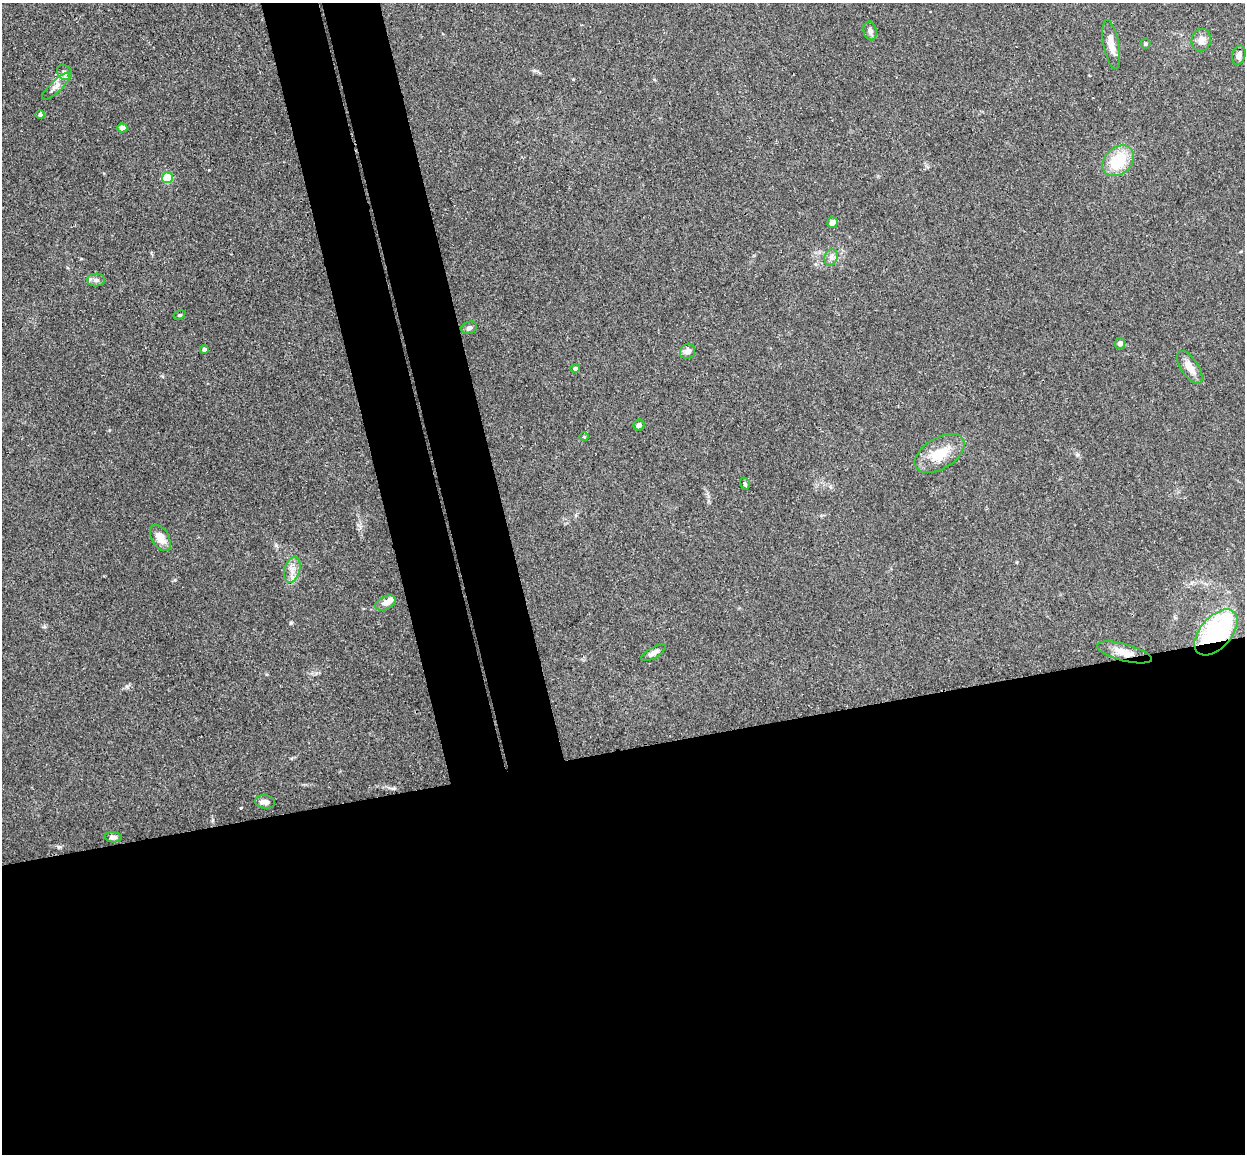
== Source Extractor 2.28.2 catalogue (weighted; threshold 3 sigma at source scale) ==
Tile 15 of 4 x 4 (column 3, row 4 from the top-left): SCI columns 2545-3787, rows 153-1304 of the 5086 x 5029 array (HDU 1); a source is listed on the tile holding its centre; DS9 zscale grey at full resolution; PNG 1247 x 1156 px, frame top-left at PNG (2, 3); each listed source drawn as its Kron ellipse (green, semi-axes under 4 px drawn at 4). Shown black and unused: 41% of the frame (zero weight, under 3 of 4 exposures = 5% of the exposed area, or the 3 px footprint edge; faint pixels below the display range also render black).
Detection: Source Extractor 2.28.2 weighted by HDU 2 'WHT'; one run over the whole footprint, this tile lists its part. Background 0.0387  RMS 0.0042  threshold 0.0191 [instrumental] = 3 sigma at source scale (4.5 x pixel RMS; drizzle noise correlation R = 1.50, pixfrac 1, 0.05/0.05 arcsec/px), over >= 5 px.
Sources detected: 34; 1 inside a brighter listed object's ellipse — not listed separately; the other 33 listed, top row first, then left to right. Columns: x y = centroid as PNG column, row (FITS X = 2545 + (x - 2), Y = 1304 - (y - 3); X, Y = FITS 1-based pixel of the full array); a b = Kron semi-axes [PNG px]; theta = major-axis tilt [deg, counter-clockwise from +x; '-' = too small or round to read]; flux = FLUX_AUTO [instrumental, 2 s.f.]
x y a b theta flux
870 31 9 6 -77 1.7
1201 40 11 9 73 3.1
1145 44 5 5 - 0.78
1111 45 25 7 -79 4.9
1239 55 10 6 76 2
64 72 8 7 - 1.7
56 86 18 6 43 2.8
40 115 5 4 - 0.95
122 128 5 4 - 2.4
1118 161 18 13 41 17
167 178 5 5 - 16
832 222 5 5 - 2.7
831 257 8 6 70 1.6
96 280 9 6 0 1.6
180 315 6 4 26 0.6
469 328 8 6 17 1.1
1120 343 5 5 - 1.8
204 349 4 4 - 1.3
688 351 8 7 - 2.1
1190 367 19 8 -56 4.6
575 368 5 4 - 1
639 425 6 5 - 1.3
584 437 5 3 - 0.38
940 453 27 15 31 11
745 484 6 4 -74 0.78
160 538 14 8 -59 5.8
292 570 13 7 74 3.2
385 603 11 6 27 3.2
1216 632 27 15 48 59
1124 652 28 8 -15 5.8
654 653 14 5 30 2.1
265 802 10 6 -9 2.4
113 837 8 5 -4 1.5
Overlapping masked pixels (flux is a lower limit): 2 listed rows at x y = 1216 632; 1124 652
Unlisted compact peaks at least as high as the median listed source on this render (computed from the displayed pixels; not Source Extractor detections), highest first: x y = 291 623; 127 686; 276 545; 58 847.